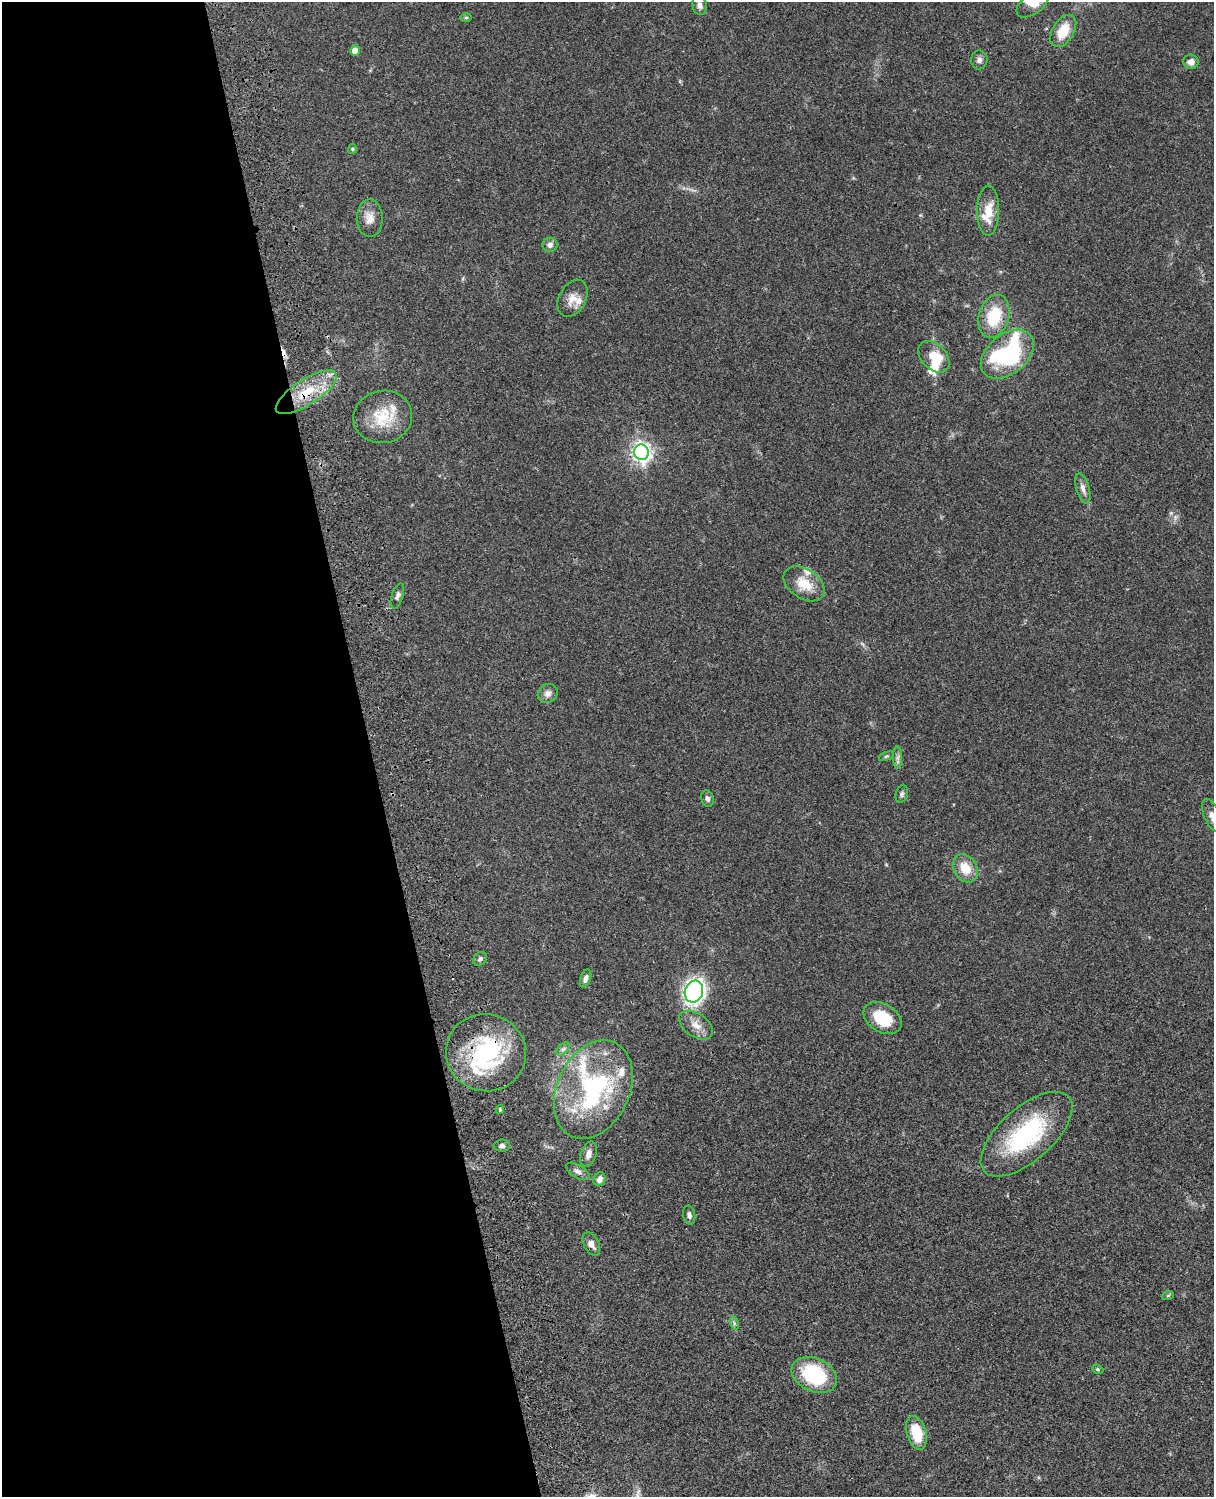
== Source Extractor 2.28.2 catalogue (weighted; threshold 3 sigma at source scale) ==
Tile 5 of 4 x 3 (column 1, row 2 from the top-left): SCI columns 122-1333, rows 1773-3267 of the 5088 x 4927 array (HDU 1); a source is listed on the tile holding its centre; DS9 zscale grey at full resolution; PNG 1216 x 1499 px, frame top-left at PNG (2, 2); each listed source drawn as its Kron ellipse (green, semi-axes under 4 px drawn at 4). Shown black and unused: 31% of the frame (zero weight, under 3 of 4 exposures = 6% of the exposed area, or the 3 px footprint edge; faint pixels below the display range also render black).
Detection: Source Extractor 2.28.2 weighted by HDU 2 'WHT'; one run over the whole footprint, this tile lists its part. Background 0.0766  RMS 0.0058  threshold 0.0261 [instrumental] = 3 sigma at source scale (4.5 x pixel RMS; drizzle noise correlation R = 1.50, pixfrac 1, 0.05/0.05 arcsec/px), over >= 5 px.
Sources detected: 62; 2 cosmic-ray / hot-pixel residue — neither listed nor drawn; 11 inside a brighter listed object's ellipse — not listed separately; the other 49 listed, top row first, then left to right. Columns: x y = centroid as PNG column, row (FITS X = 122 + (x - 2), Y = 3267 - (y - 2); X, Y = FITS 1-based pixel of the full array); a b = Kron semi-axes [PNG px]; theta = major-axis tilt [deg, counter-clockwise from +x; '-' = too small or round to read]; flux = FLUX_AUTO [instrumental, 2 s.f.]
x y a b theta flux
1033 3 19 10 38 8.9
700 5 10 7 -75 2.5
466 18 6 4 1 0.67
1063 31 18 10 59 13
355 51 5 5 - 6.3
979 60 9 8 - 2.2
1191 62 7 7 - 2.9
352 149 5 4 - 0.66
988 211 25 11 89 12
370 218 19 13 -89 6.3
550 245 7 7 - 2.4
573 298 20 13 62 6.6
994 316 22 15 73 22
1007 354 30 19 40 79
934 357 18 12 -45 14
306 392 35 12 33 22
383 417 29 26 12 20
641 452 8 7 - 280
1083 488 15 6 -74 3.3
804 584 23 14 -34 12
397 596 13 5 72 2
548 693 10 9 - 2.9
886 756 8 4 23 0.83
898 758 11 4 -90 1.9
902 794 9 6 72 1.4
707 798 8 6 -76 1.6
1212 815 17 8 -67 4.6
965 868 15 11 -60 10
480 959 8 6 49 1.6
586 979 9 5 73 2.2
694 992 11 9 71 180
883 1018 21 14 -31 20
696 1025 19 11 -34 6.4
563 1049 8 4 44 1.4
486 1053 40 38 -15 61
593 1090 52 36 65 84
500 1109 4 3 - 0.86
1027 1134 56 26 41 61
502 1146 8 6 0 1.8
588 1154 13 7 71 3.5
578 1171 13 6 -31 2.8
599 1179 7 5 62 3.1
689 1215 10 6 -78 1.8
591 1244 12 7 -62 3.4
1168 1295 6 3 19 0.68
734 1323 7 4 -73 1.1
1098 1369 6 4 -21 0.77
814 1375 24 16 -25 43
916 1433 17 9 -75 17
Overlapping masked pixels (flux is a lower limit): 2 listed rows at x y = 306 392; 486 1053
Isophote crosses this tile's border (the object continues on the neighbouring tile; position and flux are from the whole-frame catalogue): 2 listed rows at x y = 1033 3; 1212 815